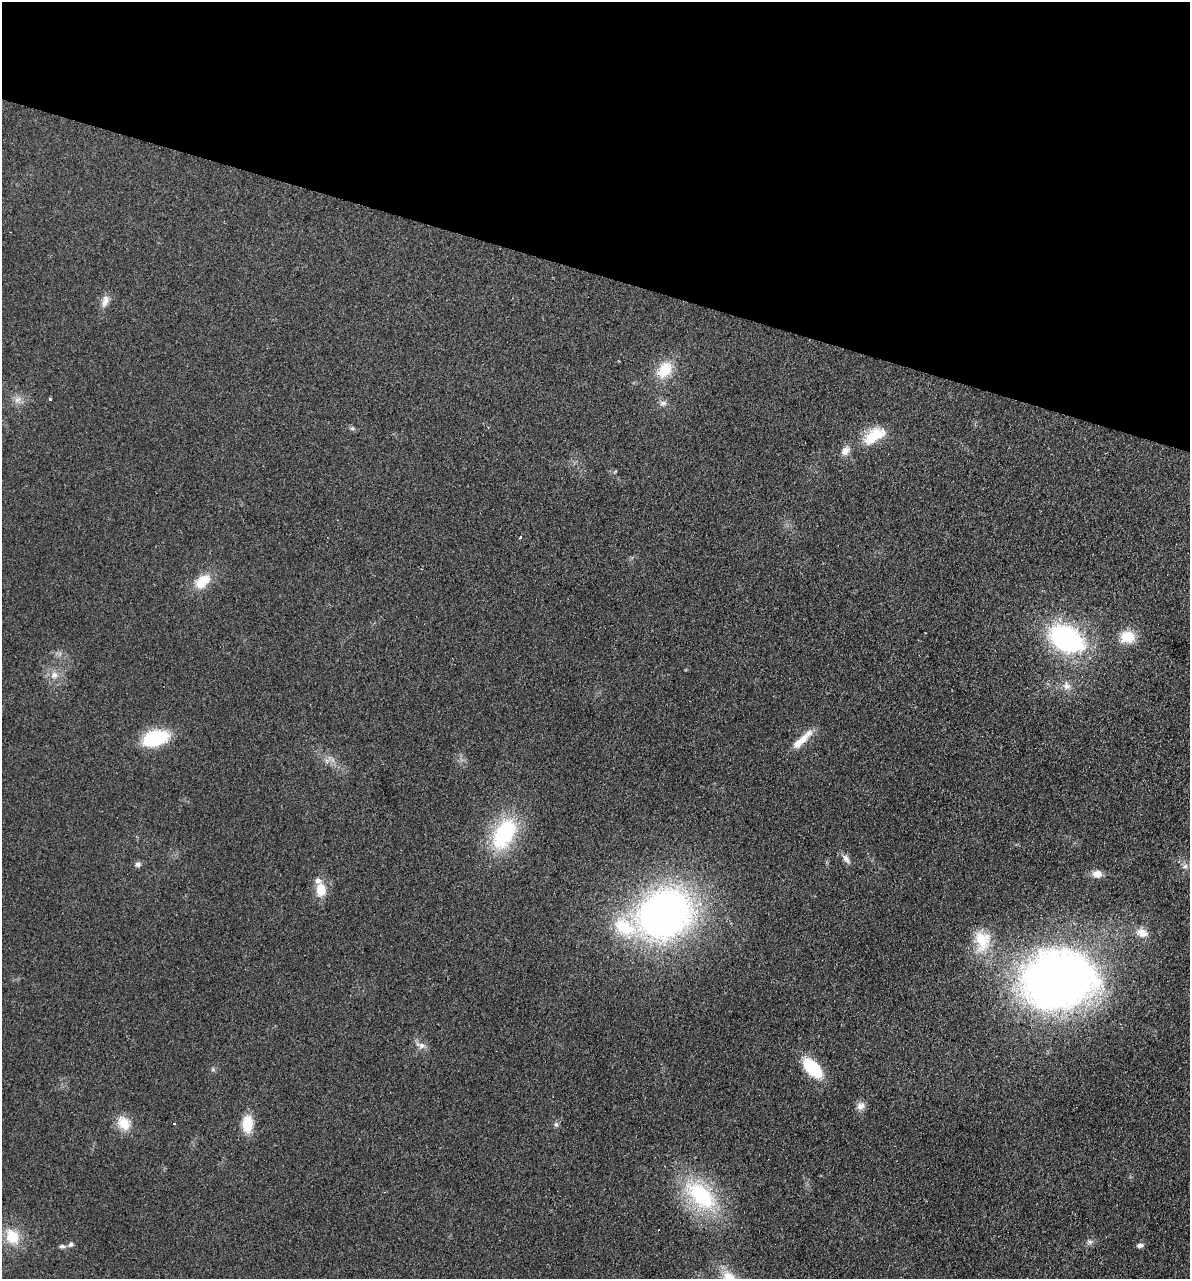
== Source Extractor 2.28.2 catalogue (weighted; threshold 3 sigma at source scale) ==
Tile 2 of 4 x 4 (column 2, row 1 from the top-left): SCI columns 1368-2555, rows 3848-5124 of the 5237 x 5141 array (HDU 1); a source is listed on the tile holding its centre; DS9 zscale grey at full resolution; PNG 1192 x 1281 px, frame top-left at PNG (2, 2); no overlay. Shown black and unused: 21% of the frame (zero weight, under 2 of 3 exposures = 3% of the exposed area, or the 3 px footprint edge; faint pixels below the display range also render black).
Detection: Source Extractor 2.28.2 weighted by HDU 2 'WHT'; one run over the whole footprint, this tile lists its part. Background 0.191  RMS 0.012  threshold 0.055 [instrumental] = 3 sigma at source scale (4.5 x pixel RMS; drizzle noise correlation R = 1.50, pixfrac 1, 0.05/0.05 arcsec/px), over >= 5 px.
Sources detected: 42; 1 inside a brighter listed object's ellipse — not listed separately; the other 41 listed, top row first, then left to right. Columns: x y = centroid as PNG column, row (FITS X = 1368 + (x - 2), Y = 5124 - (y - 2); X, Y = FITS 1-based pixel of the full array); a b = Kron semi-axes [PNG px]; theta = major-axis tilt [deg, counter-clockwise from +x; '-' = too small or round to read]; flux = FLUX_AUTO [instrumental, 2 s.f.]
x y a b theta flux
105 301 17 8 77 8.5
664 370 22 15 56 31
50 399 3 3 - 1.9
17 400 11 7 31 6.5
663 403 10 6 7 4.2
352 428 7 4 -19 1.9
874 436 30 15 32 35
845 451 13 9 53 8.4
520 537 3 2 - 2.4
202 581 21 13 41 26
1128 637 15 12 -1 28
1066 638 34 22 -28 200
54 675 11 10 - 9.4
1067 686 11 10 - 8
155 738 19 11 16 110
802 740 33 8 43 19
504 834 37 21 60 110
846 859 14 7 -56 6.1
138 864 7 6 - 3.6
1185 866 7 5 45 3.6
1097 874 12 9 -3 8.8
321 890 14 11 -86 21
664 914 42 35 27 660
624 927 38 23 -27 63
1142 933 16 11 -20 12
982 941 30 21 -83 38
1058 980 54 43 8 1200
421 1045 8 8 - 5.8
812 1068 20 11 -45 60
213 1069 6 4 73 1.6
861 1106 12 10 34 7
124 1123 20 15 -54 20
174 1124 3 2 - 0.97
247 1124 20 12 88 25
556 1124 6 5 - 2.4
701 1196 43 23 -43 110
12 1237 22 17 -63 31
1090 1242 8 5 6 3.3
71 1244 7 6 - 3
1140 1245 8 6 9 3.4
62 1246 8 6 -1 3.2